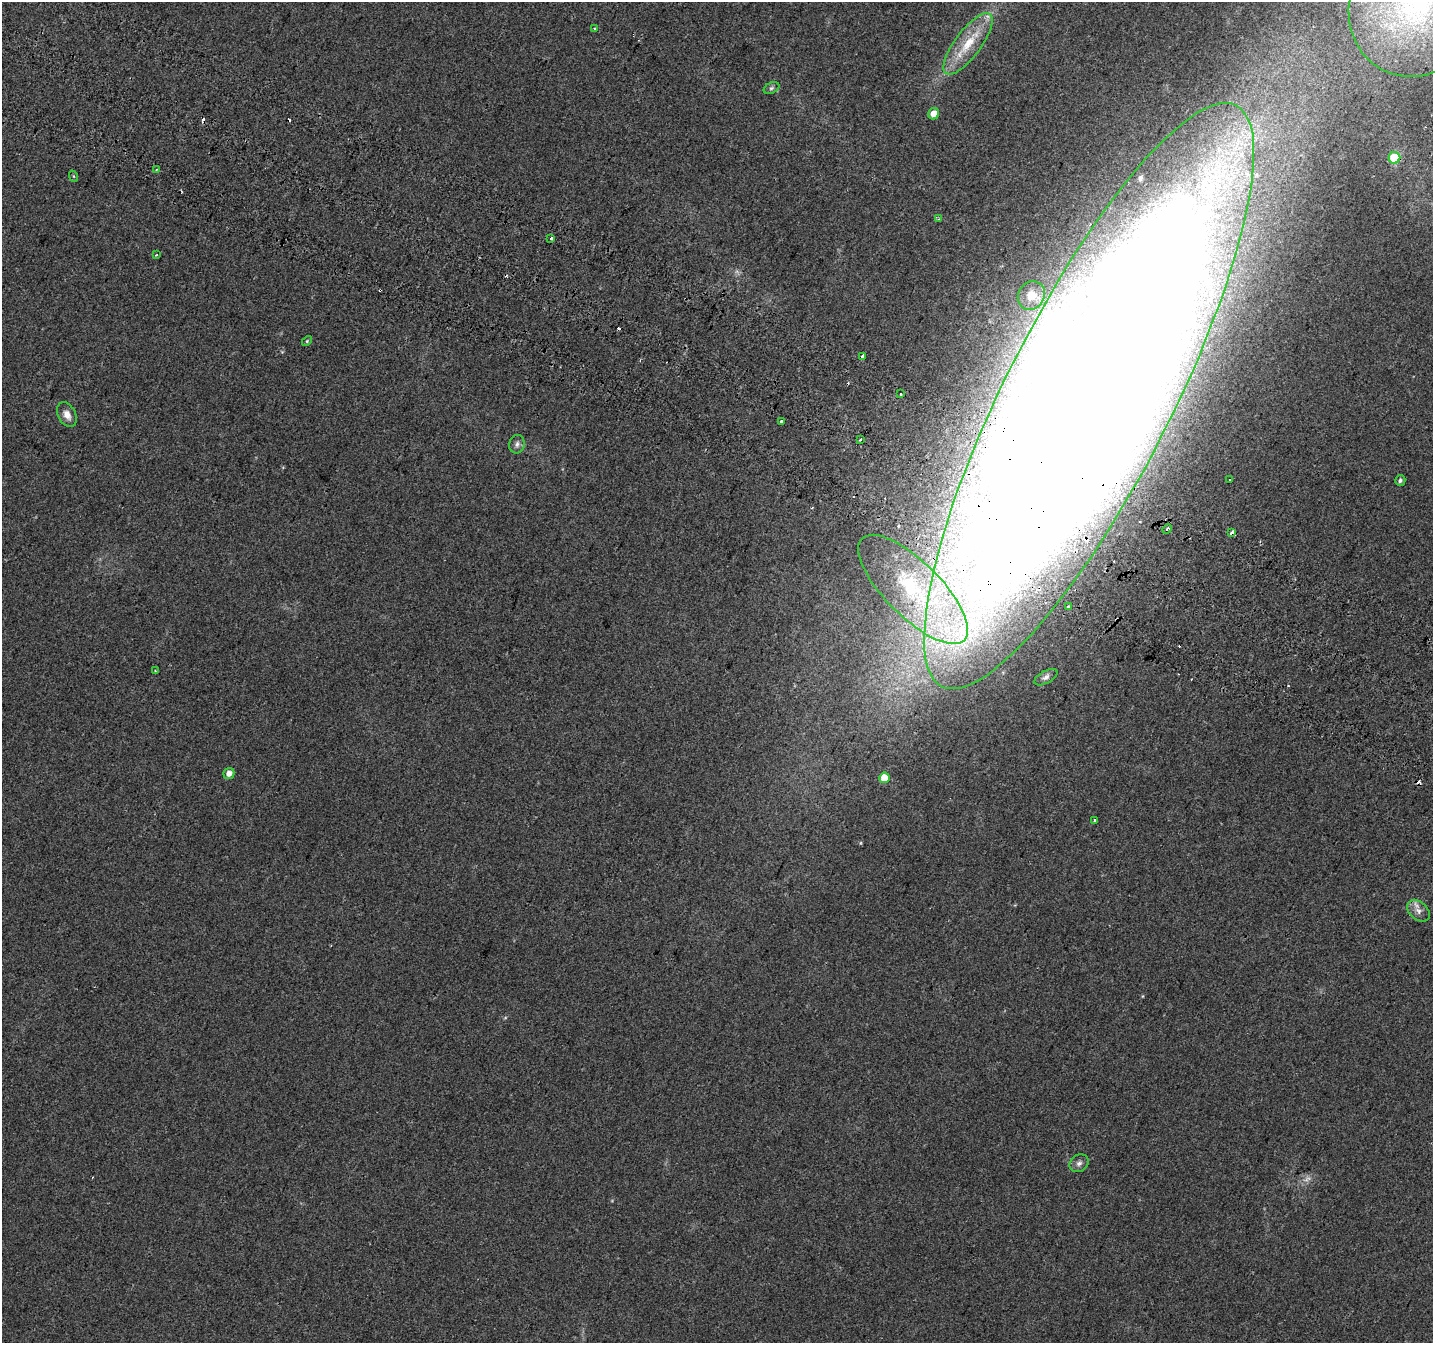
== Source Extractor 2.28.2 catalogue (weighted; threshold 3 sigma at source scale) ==
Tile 11 of 4 x 4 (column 3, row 3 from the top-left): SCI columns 2900-4330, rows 1663-3003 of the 5790 x 5939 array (HDU 1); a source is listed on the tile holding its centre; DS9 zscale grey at full resolution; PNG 1435 x 1345 px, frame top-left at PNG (2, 2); each listed source drawn as its Kron ellipse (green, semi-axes under 4 px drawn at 4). Shown black and unused: <1% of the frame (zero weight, under 2 of 3 exposures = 3% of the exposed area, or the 3 px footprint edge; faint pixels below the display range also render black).
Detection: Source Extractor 2.28.2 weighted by HDU 2 'WHT'; one run over the whole footprint, this tile lists its part. Background 0.05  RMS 0.0078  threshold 0.0351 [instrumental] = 3 sigma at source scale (4.5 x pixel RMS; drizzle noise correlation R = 1.50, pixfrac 1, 0.0396/0.0396 arcsec/px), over >= 5 px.
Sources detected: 45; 1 too faint to see at this stretch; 9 cosmic-ray / hot-pixel residue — neither listed nor drawn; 2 inside a brighter listed object's ellipse — not listed separately; the other 33 listed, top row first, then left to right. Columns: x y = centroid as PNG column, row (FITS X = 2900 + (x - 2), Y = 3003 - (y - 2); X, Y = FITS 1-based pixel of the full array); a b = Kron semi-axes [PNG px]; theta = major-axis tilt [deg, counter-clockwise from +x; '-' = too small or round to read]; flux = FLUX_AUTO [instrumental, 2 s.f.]
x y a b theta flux
1416 5 72 66 62 220
595 28 3 3 - 1.2
968 44 37 13 53 26
771 88 8 5 27 1.7
934 114 5 5 - 6.8
1394 158 6 6 - 32
156 170 3 2 - 0.67
73 176 6 3 -70 0.82
938 219 4 4 - 1
551 238 3 3 - 8.5
156 255 4 3 - 1
1031 296 15 13 56 8.3
307 341 6 3 46 0.84
862 356 4 3 - 7.1
901 394 3 3 - 1.2
1089 396 326 83 63 7900
67 415 13 8 -61 6.2
782 421 4 3 - 5.1
860 439 3 3 - 1.6
517 444 9 7 77 2.9
1230 479 3 3 - 2
1400 480 5 5 - 1.6
1167 529 5 4 - 1.6
1232 532 3 3 - 11
913 589 72 27 -45 110
1068 607 4 3 - 18
155 671 2 2 - 0.58
1046 677 13 6 29 3.2
229 773 5 5 - 5.2
884 778 5 5 - 11
1095 820 3 3 - 1.9
1418 911 13 9 -43 5.4
1079 1163 10 8 34 3.3
Overlapping masked pixels (flux is a lower limit): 4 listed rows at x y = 862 356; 1089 396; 1232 532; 913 589
Isophote crosses this tile's border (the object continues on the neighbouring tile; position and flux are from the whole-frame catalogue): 2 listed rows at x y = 1416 5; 1089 396